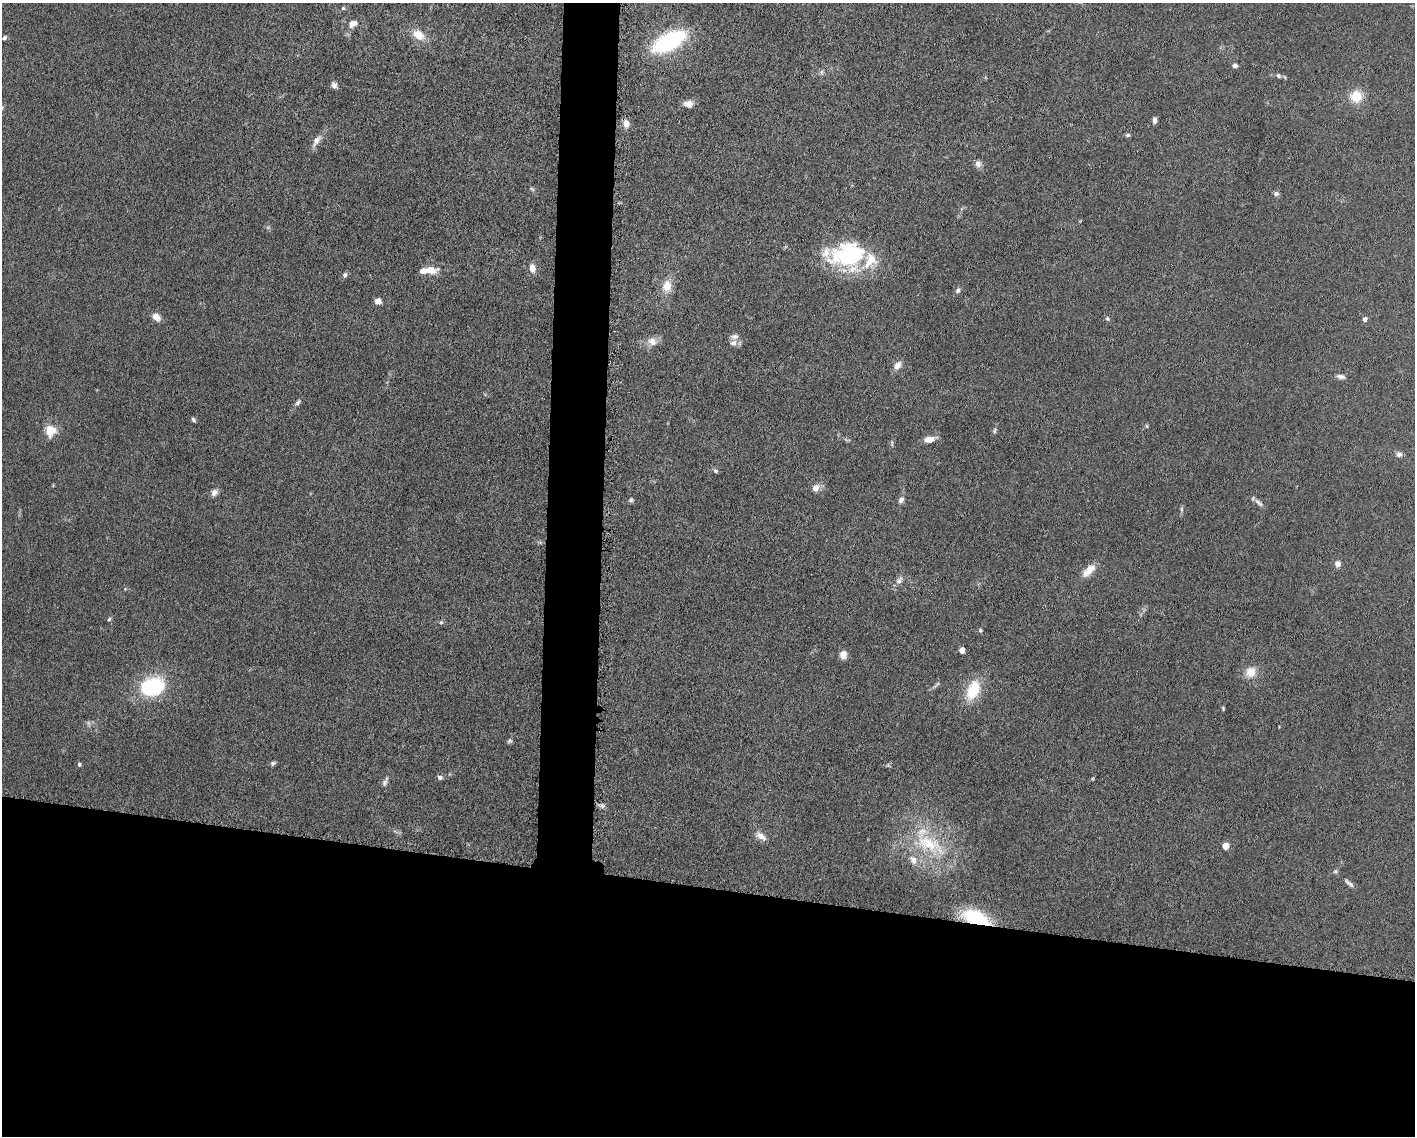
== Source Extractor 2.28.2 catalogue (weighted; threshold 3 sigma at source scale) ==
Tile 11 of 3 x 4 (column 2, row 4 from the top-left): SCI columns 1635-3047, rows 7-1140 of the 4582 x 4551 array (HDU 1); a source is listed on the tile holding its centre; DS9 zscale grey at full resolution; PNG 1417 x 1138 px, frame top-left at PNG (2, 3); no overlay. Shown black and unused: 25% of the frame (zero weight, under 5 of 10 exposures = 2% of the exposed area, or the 3 px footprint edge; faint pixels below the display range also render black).
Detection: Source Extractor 2.28.2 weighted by HDU 2 'WHT'; one run over the whole footprint, this tile lists its part. Background 0.0225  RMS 0.0022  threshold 0.00881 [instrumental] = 3 sigma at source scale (4.09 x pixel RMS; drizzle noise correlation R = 1.36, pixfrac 0.8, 0.05/0.05 arcsec/px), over >= 5 px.
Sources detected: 77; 1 too faint to see at this stretch — not listed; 2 inside a brighter listed object's ellipse — not listed separately; the other 74 listed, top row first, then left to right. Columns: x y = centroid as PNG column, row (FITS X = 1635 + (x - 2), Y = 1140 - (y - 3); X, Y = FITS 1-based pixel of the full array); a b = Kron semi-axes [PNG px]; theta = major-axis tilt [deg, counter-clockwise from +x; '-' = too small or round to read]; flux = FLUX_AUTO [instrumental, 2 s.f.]
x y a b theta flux
343 8 6 5 - 0.29
353 24 11 8 28 1.5
418 35 17 11 -34 3
4 38 5 4 - 0.43
669 41 32 15 27 23
1235 65 6 5 - 0.55
821 72 6 6 - 0.44
1278 76 6 6 - 0.37
334 85 7 6 - 0.82
1356 96 13 13 - 4
689 104 12 8 -3 1.4
1155 120 6 4 -87 0.86
626 123 10 7 -78 1.5
1128 135 7 5 14 0.33
316 140 14 7 58 1.5
978 164 9 7 -87 0.91
532 189 7 4 -36 0.32
1276 194 8 7 - 0.49
850 256 19 12 -3 43
870 260 24 17 68 4.9
532 268 9 6 -80 1.7
430 270 17 9 -3 2.5
345 275 7 5 75 0.54
667 286 17 13 84 2.7
958 290 7 6 - 0.57
378 301 6 5 - 1.5
156 317 9 7 -44 1.7
1107 319 6 5 - 0.35
1365 319 5 4 - 0.77
652 341 14 11 -37 1.6
733 343 12 8 13 0.97
897 365 12 8 55 1.3
1341 377 11 6 -10 0.79
298 402 9 5 52 0.53
193 420 7 4 -52 0.35
1147 426 6 4 -89 0.24
50 431 13 13 - 3.1
994 431 7 4 83 0.37
929 439 13 6 9 2
1399 454 8 7 - 0.67
716 471 7 5 -15 0.38
816 488 9 8 - 1.4
214 492 9 8 - 0.94
631 500 6 5 - 0.37
901 500 8 6 64 0.81
1259 502 15 5 -43 0.8
1181 509 7 4 -89 0.34
1338 564 7 7 - 1
1089 571 20 9 44 2.6
899 580 12 7 47 0.94
125 589 4 4 - 0.17
109 619 5 4 - 0.27
441 622 5 5 - 0.31
980 630 6 5 - 0.31
962 650 5 4 - 1.9
843 655 8 7 - 1.5
1250 672 15 13 50 2.5
936 685 15 3 40 0.42
152 687 33 24 11 13
973 690 24 13 68 6.4
1223 708 6 3 -77 0.23
509 741 7 5 51 0.37
273 763 7 5 29 0.41
79 764 5 5 - 0.41
440 777 6 5 - 0.55
385 782 14 5 66 0.67
602 806 6 6 - 0.53
761 836 15 8 -37 1.4
930 844 53 22 -26 14
1225 846 5 5 - 3.4
913 860 12 9 -54 1.7
1336 871 6 5 - 0.38
1349 883 16 5 -39 0.73
976 918 24 12 -21 15
Overlapping masked pixels (flux is a lower limit): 1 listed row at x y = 976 918